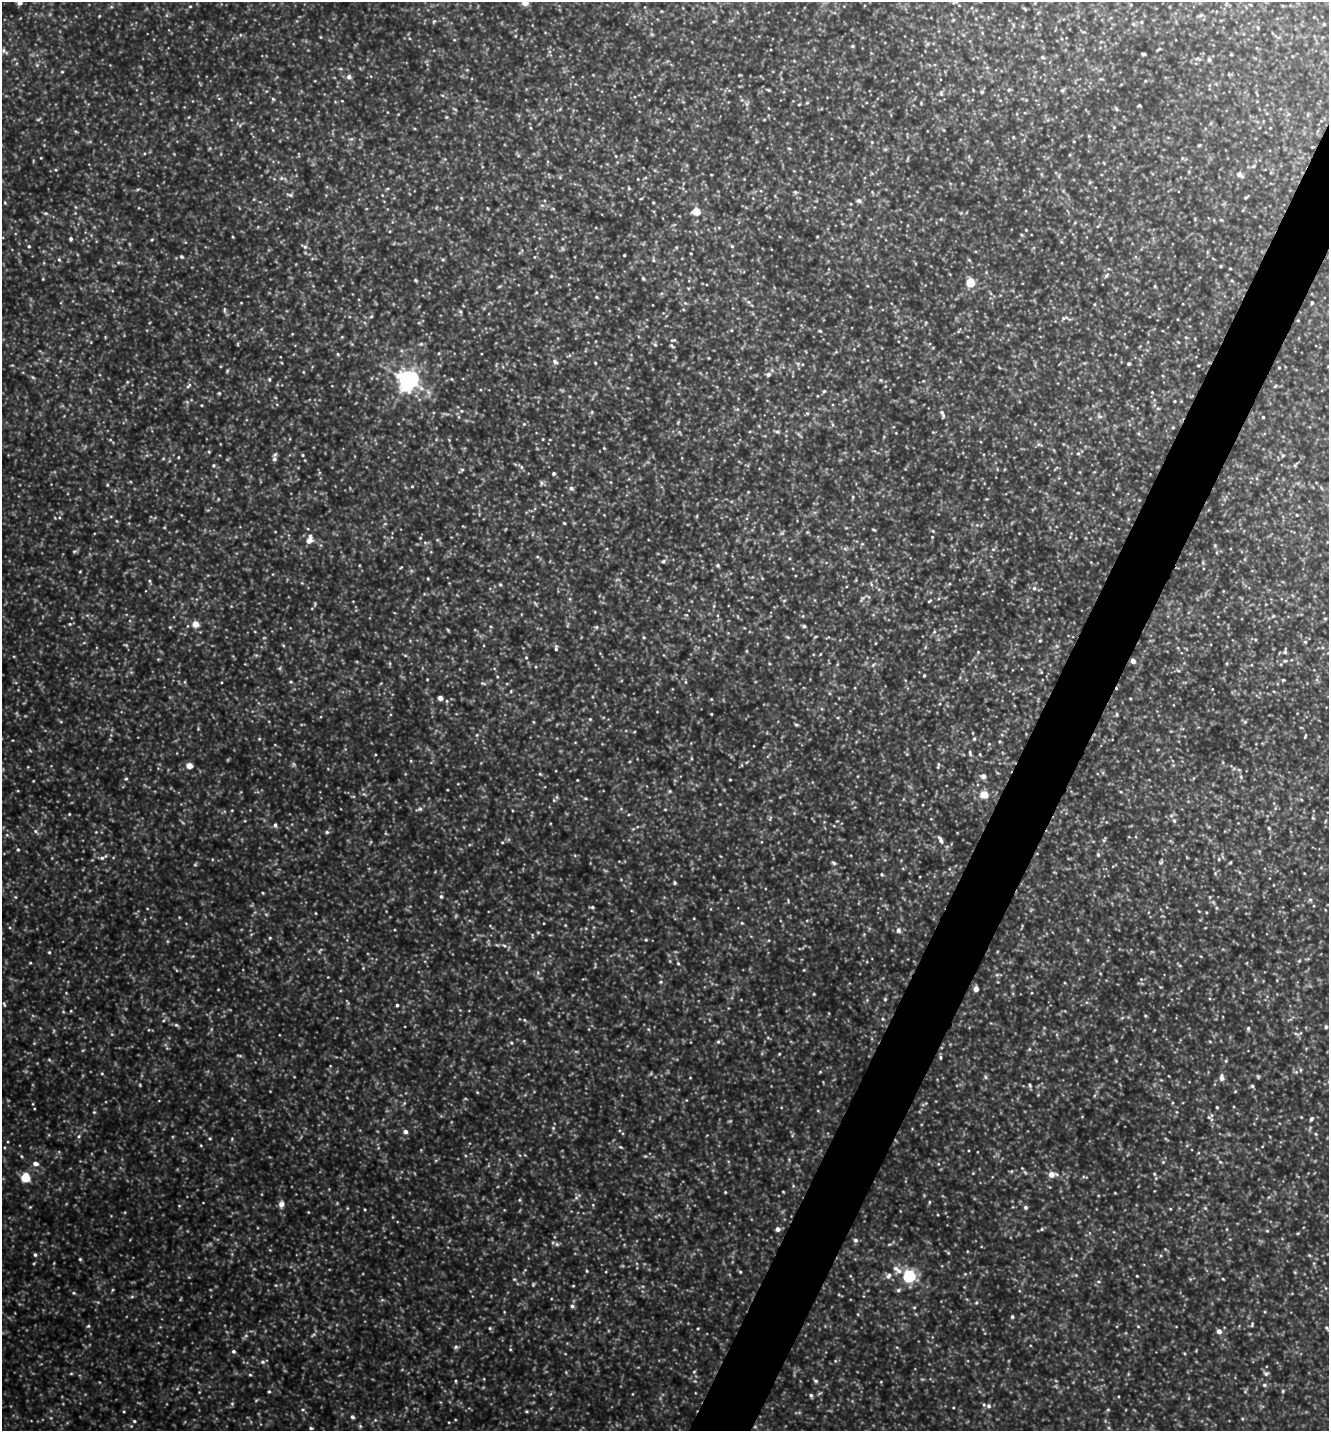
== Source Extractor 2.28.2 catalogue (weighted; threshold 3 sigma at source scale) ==
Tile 10 of 4 x 4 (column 2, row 3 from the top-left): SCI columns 1469-2795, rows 1431-2859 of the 5727 x 5718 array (HDU 1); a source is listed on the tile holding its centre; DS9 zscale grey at full resolution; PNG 1331 x 1433 px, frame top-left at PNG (2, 2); no overlay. Shown black and unused: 4% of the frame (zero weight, under 4 of 8 exposures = <1% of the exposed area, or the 3 px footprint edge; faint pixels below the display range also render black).
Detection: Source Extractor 2.28.2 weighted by HDU 2 'WHT'; one run over the whole footprint, this tile lists its part. Background 0.451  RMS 0.061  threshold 0.252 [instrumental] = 3 sigma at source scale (4.09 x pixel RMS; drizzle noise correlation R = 1.36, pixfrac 0.8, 0.05/0.05 arcsec/px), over >= 5 px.
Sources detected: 434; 13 too faint to see at this stretch — not listed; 2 inside a brighter listed object's ellipse — not listed separately; the other 419 listed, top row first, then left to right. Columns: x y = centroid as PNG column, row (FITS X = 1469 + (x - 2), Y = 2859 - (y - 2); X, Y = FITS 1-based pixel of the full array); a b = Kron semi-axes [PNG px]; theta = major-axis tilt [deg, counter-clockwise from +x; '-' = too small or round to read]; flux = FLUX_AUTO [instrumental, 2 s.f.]
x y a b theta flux
525 2 5 5 - 83
955 2 8 3 22 8.2
20 3 5 5 - 31
1131 5 5 3 - 4.9
190 6 4 3 - 4.9
1201 15 6 5 - 11
99 16 4 3 - 4.2
434 21 5 4 - 6.4
1141 22 4 4 - 7
1133 24 5 5 - 8.4
1324 24 4 4 - 5.3
1258 27 5 4 - 6.7
321 37 4 3 - 4.3
852 46 5 4 - 7.6
1159 49 6 2 33 6.3
4 51 10 5 -40 13
1143 54 4 3 - 8.6
1231 54 3 3 - 5
1042 57 6 4 -28 8.2
1209 60 6 5 - 11
62 72 4 3 - 5.5
349 77 6 6 - 23
1101 79 5 3 - 6.5
768 90 4 3 - 6.2
1062 90 6 5 - 9.1
982 92 6 4 68 8.8
941 93 7 5 -70 11
273 99 6 4 -46 7.7
342 101 4 2 - 3.7
807 103 5 3 - 5.4
747 104 7 4 -90 13
1139 106 6 3 -8 5.7
1116 109 6 4 -59 8.3
446 117 6 4 -90 6.1
1114 127 4 4 - 5.1
1089 136 5 4 - 6.3
1013 137 4 3 - 4.5
351 139 6 4 18 8
872 142 4 4 - 4.7
1199 145 6 3 36 5.7
789 148 5 3 - 5.3
616 156 4 3 - 4.6
56 170 4 3 - 4.9
1239 174 7 5 -40 29
281 178 6 5 - 11
638 179 4 2 - 3.7
629 188 5 4 - 6.9
795 192 6 4 -45 8.6
290 195 9 4 -15 11
1246 197 6 3 19 6.7
641 199 5 3 - 5
859 201 6 5 - 18
653 202 3 3 - 5.3
5 203 4 3 - 4.7
487 208 5 3 - 4.3
696 211 5 5 - 180
45 213 7 3 0 7.6
941 219 5 4 - 6.2
1221 220 5 4 - 5.5
1075 222 5 3 - 5.1
1026 230 4 3 - 5
233 237 4 3 - 5
71 239 4 4 - 11
1110 239 6 3 71 5.1
29 246 5 4 - 8
732 246 5 5 - 8.3
305 247 9 5 -27 14
691 253 3 2 - 4.3
624 255 3 3 - 6.3
181 257 5 4 - 8.9
59 259 6 4 -63 9.1
653 260 6 4 -88 7.4
969 260 6 4 -45 7.3
1220 266 5 3 - 5.1
1230 268 4 3 - 4.9
1106 275 7 5 62 11
551 276 4 4 - 6.2
643 278 6 4 -62 7.5
415 280 4 4 - 6.4
1232 281 5 3 - 5.5
970 282 5 5 - 240
1155 286 6 4 89 5.9
596 297 4 4 - 5.9
749 302 6 5 - 11
1312 302 4 3 - 8.5
241 303 4 3 - 3.8
685 303 5 4 - 7.3
1094 304 5 3 - 5.1
224 310 10 4 86 12
460 312 6 4 -70 9
371 316 5 3 - 6
1064 318 12 5 10 19
1008 325 5 5 - 6.7
820 331 5 4 - 6.8
959 331 9 2 54 5.5
292 334 4 3 - 4.5
1186 338 5 3 - 5.6
673 340 7 3 14 6.8
1178 342 5 3 - 5.3
238 344 6 3 89 5.5
421 344 5 5 - 8.7
655 345 6 5 - 9.5
672 346 7 4 -45 7.6
439 353 5 3 - 4.9
338 354 5 4 - 6.8
555 362 10 6 -39 17
595 363 4 3 - 5.5
798 364 7 4 -73 10
1128 364 4 4 - 8.5
1198 365 3 2 - 5.4
1279 368 3 3 - 5.2
227 371 6 4 51 7.1
303 372 5 3 - 4.7
768 374 6 6 - 16
33 377 6 4 -31 8.3
269 379 5 5 - 8.4
452 379 5 3 - 4.6
407 380 9 7 -31 3300
881 380 5 3 - 5.7
127 382 5 3 - 5.6
188 386 10 4 45 14
1275 386 5 4 - 5.7
824 391 5 4 - 7.7
219 393 4 4 - 5.9
1175 401 3 3 - 5.1
201 405 3 3 - 4.4
1158 408 6 4 0 7.4
737 409 6 4 -17 7.6
461 411 5 4 - 7.8
807 413 6 3 -18 6.8
942 413 12 5 -66 21
1263 417 3 3 - 6.2
678 422 5 4 - 5.8
524 424 5 4 - 7.8
1173 427 4 4 - 6.2
777 432 7 5 -27 11
896 433 3 3 - 3.4
799 434 10 2 -54 8.7
543 439 4 3 - 4.5
110 440 5 3 - 5.1
604 448 5 3 - 5.1
209 452 5 3 - 5.6
1078 453 5 4 - 8.7
302 455 4 3 - 6
1283 455 5 3 - 6.5
178 457 3 3 - 4.6
274 459 8 6 87 17
213 465 5 4 - 7.1
1295 465 9 3 47 9.5
521 467 6 5 - 11
462 470 6 5 - 9
554 473 4 4 - 12
541 483 7 6 - 11
412 486 5 3 - 4.8
571 488 6 5 - 17
853 497 5 3 - 7.1
1297 515 3 3 - 5.2
564 523 4 3 - 5.8
873 529 6 3 -19 6
933 531 5 4 - 6.1
782 533 5 5 - 9.6
932 537 4 3 - 4.5
420 538 5 3 - 4.3
309 540 10 6 68 49
425 542 6 4 -20 7.8
862 544 5 4 - 6.7
1215 545 5 4 - 6.2
845 548 7 4 0 11
993 549 6 3 -18 7.1
74 551 7 4 8 7.7
537 557 5 3 - 5.6
663 561 5 4 - 9.1
718 565 5 5 - 10
401 567 5 3 - 4.7
80 571 4 3 - 4.2
428 578 4 3 - 5
149 581 5 4 - 8.2
500 584 5 4 - 7.2
871 584 7 4 -47 9.1
1034 588 6 6 - 15
862 598 11 4 55 13
784 600 6 4 1 6.5
929 601 6 3 29 6.6
1273 616 5 4 - 6.3
1325 618 5 3 - 5
70 624 4 3 - 5.7
195 624 5 4 - 91
804 626 5 4 - 12
170 627 5 4 - 5.8
596 627 5 5 - 8.1
448 630 6 3 -46 6
934 632 6 4 76 8.2
644 637 5 4 - 7.2
1255 639 5 3 - 6.7
1040 641 4 4 - 5.9
1305 642 5 5 - 7.6
875 643 4 2 - 3.9
126 645 6 4 -11 6.8
556 648 8 4 88 12
1285 651 9 5 78 15
978 652 5 4 - 6.1
256 655 6 4 -17 7.7
405 655 6 4 -19 6.6
526 657 4 4 - 6.5
1133 661 4 4 - 38
1285 661 5 4 - 7.5
873 665 6 4 45 8.9
1178 670 5 3 - 7.5
1041 672 4 4 - 6.1
924 676 4 3 - 5.7
427 679 3 2 - 3.7
1283 680 4 4 - 6.1
291 682 5 4 - 6.7
685 682 5 3 - 6.1
483 683 8 4 -18 8.8
511 691 5 3 - 5.3
440 698 4 4 - 42
711 714 3 3 - 4.7
1117 714 5 4 - 8
590 719 5 4 - 6.3
1245 722 5 5 - 8.6
796 724 5 4 - 8.4
477 735 5 4 - 6.7
1305 736 5 3 - 6
259 739 4 3 - 5.3
974 739 5 4 - 9
989 744 4 4 - 5.1
970 753 8 4 -75 12
980 754 4 4 - 5.5
411 761 5 3 - 5.3
938 765 10 3 78 9.1
189 766 4 4 - 76
540 774 6 4 -44 7
983 776 5 5 - 32
1241 777 6 5 - 9.8
126 779 5 3 - 6.5
577 780 2 2 - 4.2
730 780 4 2 - 5
670 791 5 4 - 6.6
1121 792 5 3 - 5.7
984 794 5 5 - 160
557 797 6 4 -72 7.8
586 798 5 4 - 6.9
554 800 5 4 - 7.3
720 804 3 3 - 4.2
420 809 8 5 26 13
665 809 5 3 - 4.2
232 810 4 3 - 4.3
69 814 4 3 - 5
1313 818 5 4 - 5.8
1174 820 7 5 -74 15
275 825 6 4 -89 12
1269 828 6 5 - 8.1
35 831 5 5 - 11
96 832 3 3 - 4
327 832 6 5 - 10
7 835 5 4 - 7.3
940 840 12 5 -59 25
1104 840 9 3 63 9
502 842 4 4 - 5.6
18 850 5 4 - 7.3
1098 855 6 5 - 9.6
102 858 7 5 2 14
1219 859 5 4 - 7.3
1161 862 8 4 63 9.5
1230 862 4 3 - 6.4
834 863 6 5 - 9.8
1215 873 5 4 - 7.7
882 874 6 5 - 7.7
675 883 5 4 - 7.9
263 893 4 3 - 5.2
441 896 6 5 - 11
15 897 5 3 - 5.3
1310 900 6 5 - 9.6
592 907 5 3 - 9.6
1216 908 5 5 - 8.2
1206 912 4 3 - 4.9
316 913 4 3 - 4.2
742 923 4 4 - 6.2
898 930 6 5 - 22
270 938 4 4 - 5.8
646 940 4 3 - 6.3
504 946 8 5 -20 14
320 950 9 3 50 7.7
49 952 4 4 - 6.5
1299 961 6 3 18 6.6
30 963 4 3 - 4.7
678 963 5 4 - 6.9
363 968 4 4 - 4.8
804 970 4 4 - 4.7
1100 973 4 3 - 4
997 975 7 4 2 9.2
1141 979 4 4 - 6.2
661 982 5 4 - 7.5
976 989 4 4 - 40
814 994 4 3 - 4.7
885 999 4 4 - 6.9
4 1004 7 3 -63 6.9
397 1005 4 3 - 9.1
1145 1016 5 4 - 6.2
1122 1018 6 4 19 8.1
882 1019 5 3 - 5.8
524 1020 6 4 -88 7
176 1025 7 5 -27 10
1326 1027 4 4 - 12
1248 1028 6 5 - 9.2
648 1029 5 3 - 6
1296 1034 9 3 -23 10
768 1038 6 3 -19 6.3
718 1042 6 4 -68 9.2
511 1043 5 4 - 7.6
1029 1049 5 4 - 6.4
779 1054 4 3 - 5.3
239 1056 9 3 -11 7.8
940 1057 6 4 84 8.9
1226 1061 5 4 - 7.5
820 1072 5 3 - 5.3
1296 1072 5 5 - 9.2
102 1073 5 4 - 6
1258 1076 6 4 -70 7.4
985 1077 6 5 - 9.8
690 1078 4 2 - 3.6
1222 1078 7 6 - 28
1030 1085 7 4 -61 9.2
1252 1086 5 5 - 10
1235 1091 4 4 - 5.4
477 1092 4 3 - 5
1217 1107 3 3 - 8
94 1112 5 4 - 6.9
1209 1117 18 6 -38 25
1311 1119 6 4 57 12
553 1128 4 4 - 7.3
405 1132 5 5 - 19
1316 1134 5 5 - 6.9
79 1136 5 5 - 9.2
210 1138 5 3 - 5.6
232 1139 5 3 - 5.6
620 1147 7 4 -27 8.4
21 1156 5 3 - 5.9
645 1156 4 4 - 5.7
1163 1162 4 4 - 6.1
1220 1162 6 5 - 9.7
35 1163 6 5 - 29
1022 1168 3 3 - 3.9
973 1173 4 4 - 4.3
1052 1174 7 5 1 61
1154 1174 5 3 - 6.2
25 1178 5 5 - 270
725 1192 4 3 - 5.3
783 1192 4 3 - 4.2
576 1198 6 5 - 13
519 1200 5 3 - 5.7
929 1202 5 3 - 5.4
281 1204 6 5 - 40
593 1205 5 3 - 5.1
179 1206 5 3 - 4.3
30 1207 4 4 - 5.7
1026 1207 5 5 - 13
1205 1208 6 5 - 8
365 1209 3 3 - 4.9
1170 1209 4 3 - 4.8
777 1229 5 4 - 30
1042 1229 5 4 - 7.8
1227 1229 5 3 - 4.4
1267 1231 5 4 - 6.3
855 1240 5 5 - 17
557 1244 6 5 - 11
889 1244 5 3 - 6
948 1253 5 3 - 5.5
35 1255 5 4 - 9.8
1309 1255 5 4 - 6.5
80 1259 4 4 - 6.9
895 1268 11 7 -69 30
587 1271 4 4 - 5.6
740 1272 5 4 - 6.4
888 1276 9 7 66 24
909 1276 6 5 - 990
1137 1276 3 3 - 5.1
514 1279 5 3 - 5.7
1223 1279 4 3 - 4.5
573 1286 4 3 - 5
898 1290 6 5 - 12
74 1293 5 4 - 6.9
132 1297 6 4 1 8.1
976 1303 5 3 - 7.1
572 1306 5 5 - 13
914 1307 5 3 - 5.6
1012 1317 4 4 - 9.9
1252 1324 7 4 65 7.9
88 1326 6 4 44 8.2
1138 1326 4 4 - 5.6
490 1328 5 4 - 7.5
698 1328 4 3 - 5
1327 1328 6 4 -48 8.7
1219 1331 5 5 - 31
313 1335 7 4 37 9.7
246 1336 6 4 -19 7.8
456 1347 6 6 - 13
510 1349 5 4 - 5.6
233 1351 5 4 - 11
263 1362 6 6 - 15
694 1372 5 3 - 5.6
71 1373 5 3 - 5.7
1266 1374 7 5 10 12
250 1375 5 4 - 7.2
455 1381 5 3 - 5.5
816 1381 7 5 -16 9.9
1264 1385 6 5 - 10
269 1391 4 4 - 7
1283 1391 5 4 - 6.8
811 1395 6 5 - 11
232 1404 5 5 - 8.6
989 1406 7 7 - 20
1108 1410 5 3 - 5.6
526 1411 5 3 - 5.9
352 1417 5 5 - 12
134 1421 5 4 - 8.1
360 1426 6 4 -48 8
311 1428 5 4 - 8
Overlapping masked pixels (flux is a lower limit): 1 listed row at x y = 1133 661
Isophote crosses this tile's border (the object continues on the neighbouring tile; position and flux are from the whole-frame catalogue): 3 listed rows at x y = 525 2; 955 2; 20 3
Unlisted compact peaks at least as high as the median listed source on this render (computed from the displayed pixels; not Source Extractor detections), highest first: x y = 303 1410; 71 1011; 124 1412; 201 1145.